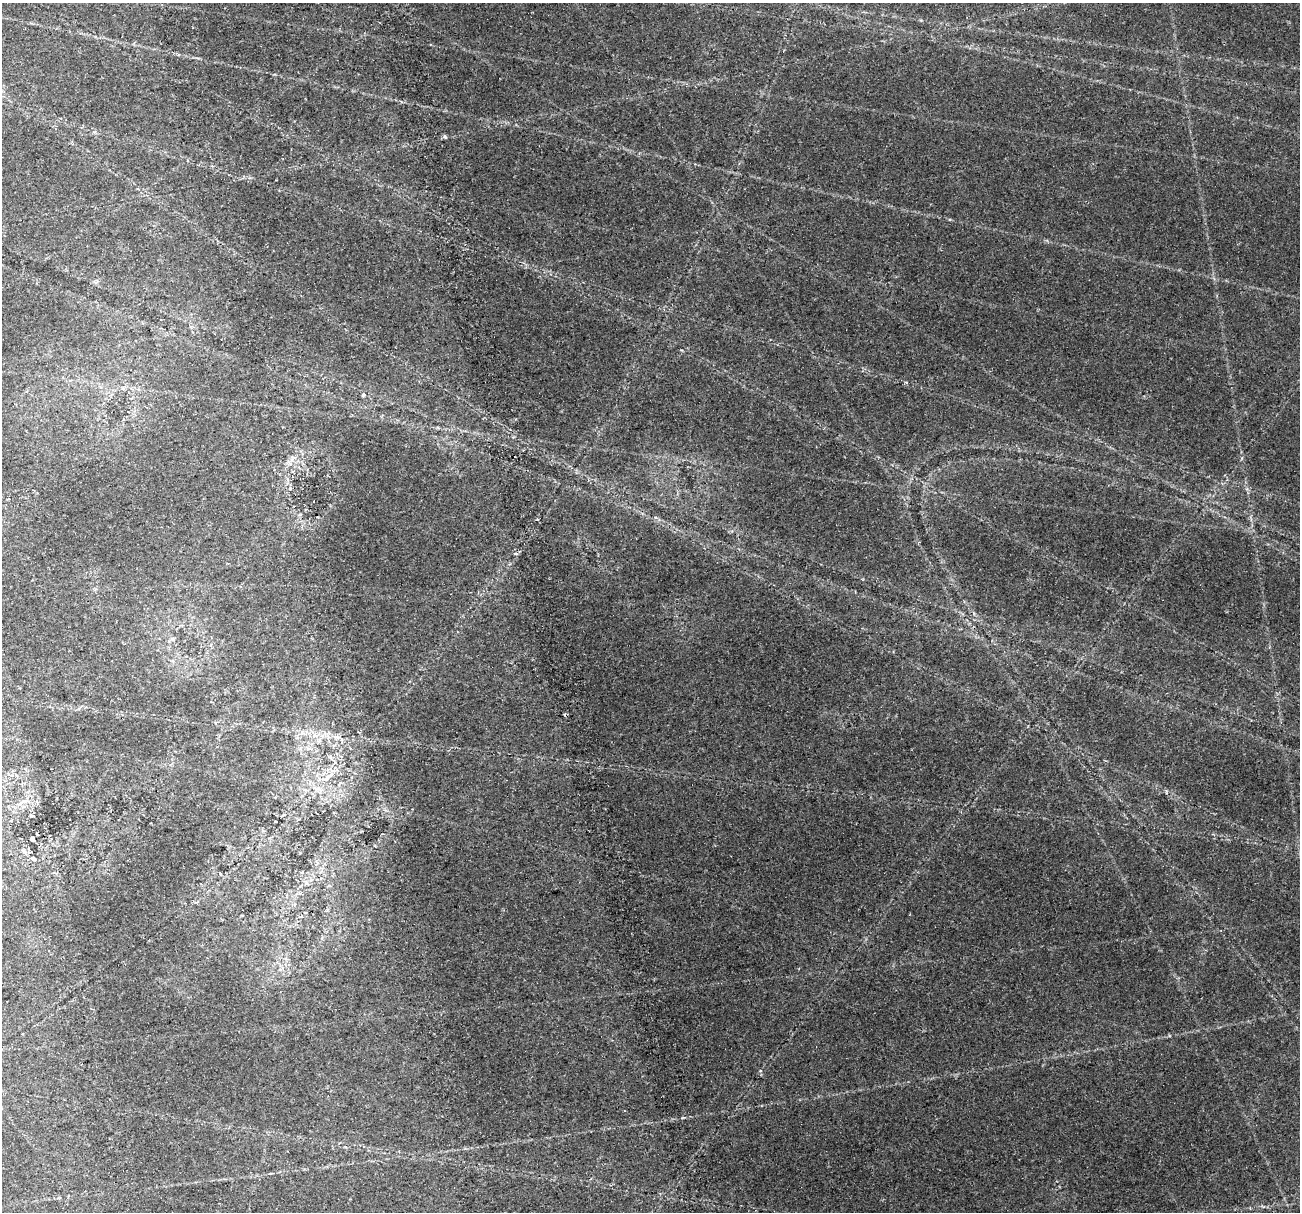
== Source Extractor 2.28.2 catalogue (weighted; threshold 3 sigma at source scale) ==
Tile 11 of 4 x 4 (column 3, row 3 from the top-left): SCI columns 3015-4312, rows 1772-2981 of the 6025 x 5914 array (HDU 1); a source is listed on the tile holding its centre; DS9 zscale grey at full resolution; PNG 1302 x 1214 px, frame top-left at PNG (2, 3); no overlay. Shown black and unused: <1% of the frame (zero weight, under 2 of 4 exposures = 22% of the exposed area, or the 3 px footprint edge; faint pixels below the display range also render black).
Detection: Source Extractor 2.28.2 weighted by HDU 2 'WHT'; one run over the whole footprint, this tile lists its part. Background 0.061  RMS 0.0038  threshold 0.0171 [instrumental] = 3 sigma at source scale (4.5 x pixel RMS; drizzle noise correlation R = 1.50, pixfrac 1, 0.0396/0.0396 arcsec/px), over >= 5 px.
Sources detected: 8; all 8 listed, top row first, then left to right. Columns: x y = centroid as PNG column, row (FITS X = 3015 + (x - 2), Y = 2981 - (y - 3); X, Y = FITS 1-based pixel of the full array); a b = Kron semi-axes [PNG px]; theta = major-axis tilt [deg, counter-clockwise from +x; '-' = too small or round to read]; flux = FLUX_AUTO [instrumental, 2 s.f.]
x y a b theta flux
445 137 5 3 - 0.55
363 395 4 4 - 0.79
537 519 3 3 - 0.4
515 553 5 4 - 0.62
565 715 4 3 - 0.45
326 779 11 5 44 1.5
31 816 5 3 - 0.41
33 839 4 3 - 0.79